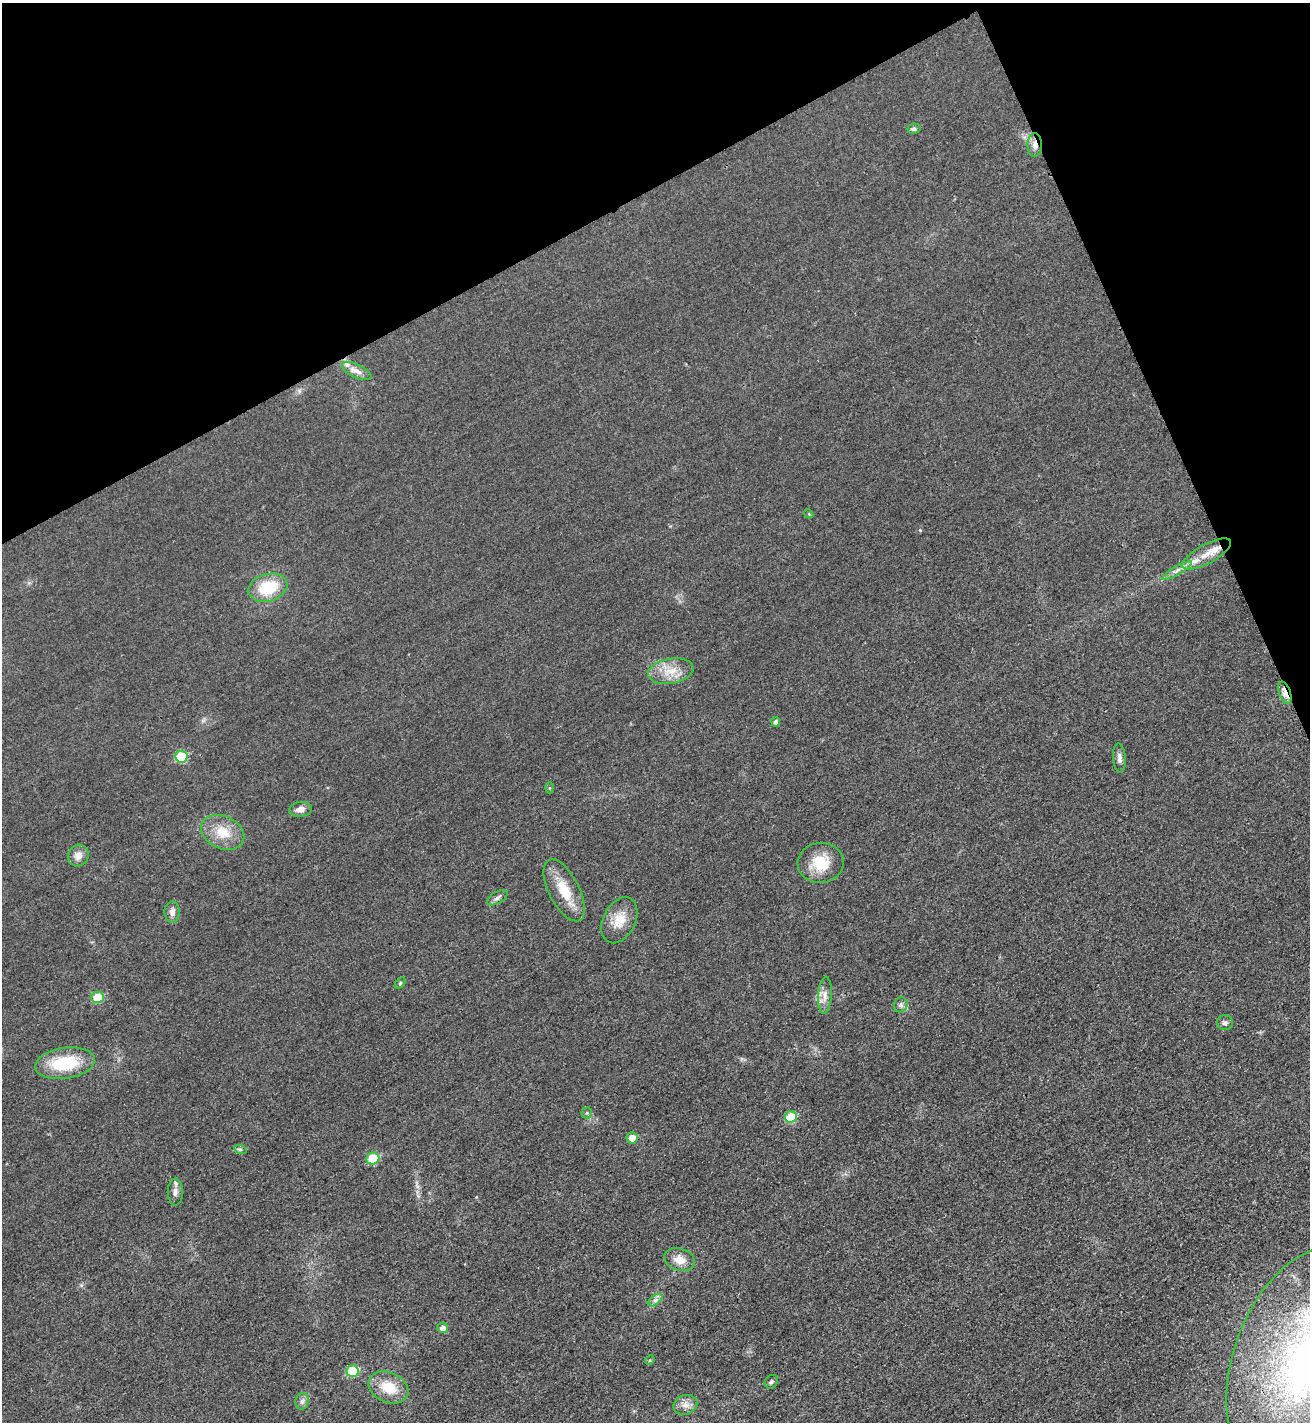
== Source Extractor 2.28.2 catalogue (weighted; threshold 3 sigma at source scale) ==
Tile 3 of 4 x 4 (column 3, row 1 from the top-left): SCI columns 2788-4095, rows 4282-5701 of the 5715 x 5722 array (HDU 1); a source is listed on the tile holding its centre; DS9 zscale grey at full resolution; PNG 1312 x 1424 px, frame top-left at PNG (2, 3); each listed source drawn as its Kron ellipse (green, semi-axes under 4 px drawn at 4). Shown black and unused: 21% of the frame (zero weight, under 3 of 4 exposures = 2% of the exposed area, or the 3 px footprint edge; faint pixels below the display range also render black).
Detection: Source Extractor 2.28.2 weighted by HDU 2 'WHT'; one run over the whole footprint, this tile lists its part. Background 0.0165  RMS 0.0058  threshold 0.026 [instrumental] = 3 sigma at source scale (4.5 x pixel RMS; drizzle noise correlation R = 1.50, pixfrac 1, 0.05/0.05 arcsec/px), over >= 5 px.
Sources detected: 44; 1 inside a brighter listed object's ellipse — not listed separately; the other 43 listed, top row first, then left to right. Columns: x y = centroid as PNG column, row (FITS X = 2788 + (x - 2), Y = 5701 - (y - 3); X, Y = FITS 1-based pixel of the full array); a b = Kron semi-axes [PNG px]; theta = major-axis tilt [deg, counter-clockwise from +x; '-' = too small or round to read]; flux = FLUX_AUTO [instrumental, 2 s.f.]
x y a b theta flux
914 129 6 5 - 1.5
1035 145 12 7 90 3.6
357 371 16 6 -26 3.8
809 514 5 3 - 0.52
1207 554 27 9 29 11
1177 570 17 4 30 2.9
268 588 20 13 16 22
671 671 23 12 9 11
1285 693 12 5 -71 5.7
776 722 5 4 - 1.8
181 757 6 6 - 25
1119 758 14 6 -86 2.6
550 788 5 3 - 0.6
300 809 11 7 8 3.3
223 832 22 16 -25 13
78 855 11 10 - 4.4
821 863 23 20 5 16
564 890 34 15 -63 16
497 898 11 5 31 2.1
172 912 10 7 88 3.3
619 920 24 16 63 11
400 983 6 4 46 0.8
825 995 18 6 86 4.3
98 997 6 6 - 16
901 1005 7 6 - 1.6
1225 1023 8 7 - 1.9
65 1063 30 15 8 29
587 1113 5 5 - 0.96
791 1117 6 5 - 17
632 1138 6 5 - 5.7
240 1149 6 4 -19 0.85
373 1158 6 6 - 20
175 1192 13 7 -90 3
679 1260 15 11 -18 6.6
655 1300 8 4 36 1.9
443 1328 5 5 - 2.9
650 1360 5 4 - 0.67
1308 1362 121 74 69 270
352 1371 6 6 - 20
771 1382 7 6 - 1.2
389 1387 21 15 -24 14
302 1401 8 6 88 2
685 1405 12 9 20 4.2
Overlapping masked pixels (flux is a lower limit): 2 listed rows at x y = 1035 145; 1285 693
Isophote crosses this tile's border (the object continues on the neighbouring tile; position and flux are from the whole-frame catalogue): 1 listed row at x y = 1308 1362